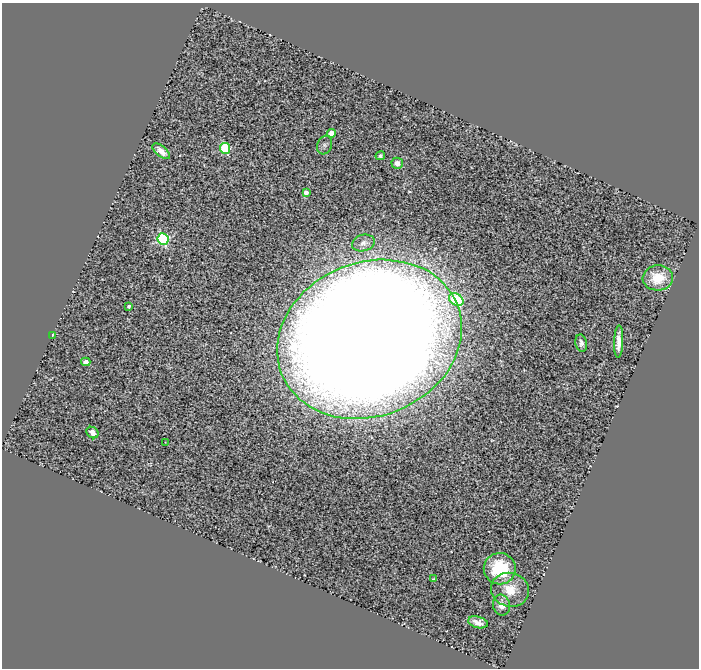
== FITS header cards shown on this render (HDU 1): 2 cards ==
NAXIS1  =                  697
NAXIS2  =                  666

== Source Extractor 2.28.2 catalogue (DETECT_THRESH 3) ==
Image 697 x 666 px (HDU 1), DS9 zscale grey, 1 PNG px = 1 image px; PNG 701 x 670 px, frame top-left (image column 1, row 666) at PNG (2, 3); each listed source drawn as its Kron ellipse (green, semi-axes under 4 px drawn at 4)
Background 0.823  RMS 0.15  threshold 0.455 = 3 sigma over >= 5 px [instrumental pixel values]
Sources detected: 24; all 24 listed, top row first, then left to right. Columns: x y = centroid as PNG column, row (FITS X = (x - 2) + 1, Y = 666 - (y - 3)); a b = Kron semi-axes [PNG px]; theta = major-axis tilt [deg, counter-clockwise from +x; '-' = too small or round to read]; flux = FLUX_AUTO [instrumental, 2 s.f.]
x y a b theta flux
331 133 4 4 - 180
325 145 9 7 69 31
225 148 5 5 - 690
161 151 10 5 -40 87
380 156 5 4 - 20
397 163 5 5 - 61
306 192 4 4 - 76
163 239 6 5 - 1600
363 243 11 8 15 50
658 278 15 12 5 310
456 300 8 5 -30 700
129 306 3 3 - 24
52 335 4 2 - 7.5
369 339 94 77 22 69000
619 342 16 4 88 97
581 343 9 5 -78 48
86 362 4 4 - 55
92 432 6 5 - 66
165 442 2 2 - 7.5
500 569 16 15 - 450
433 579 2 2 - 7
510 590 19 17 -16 230
502 605 10 8 -80 100
478 622 10 5 -13 64